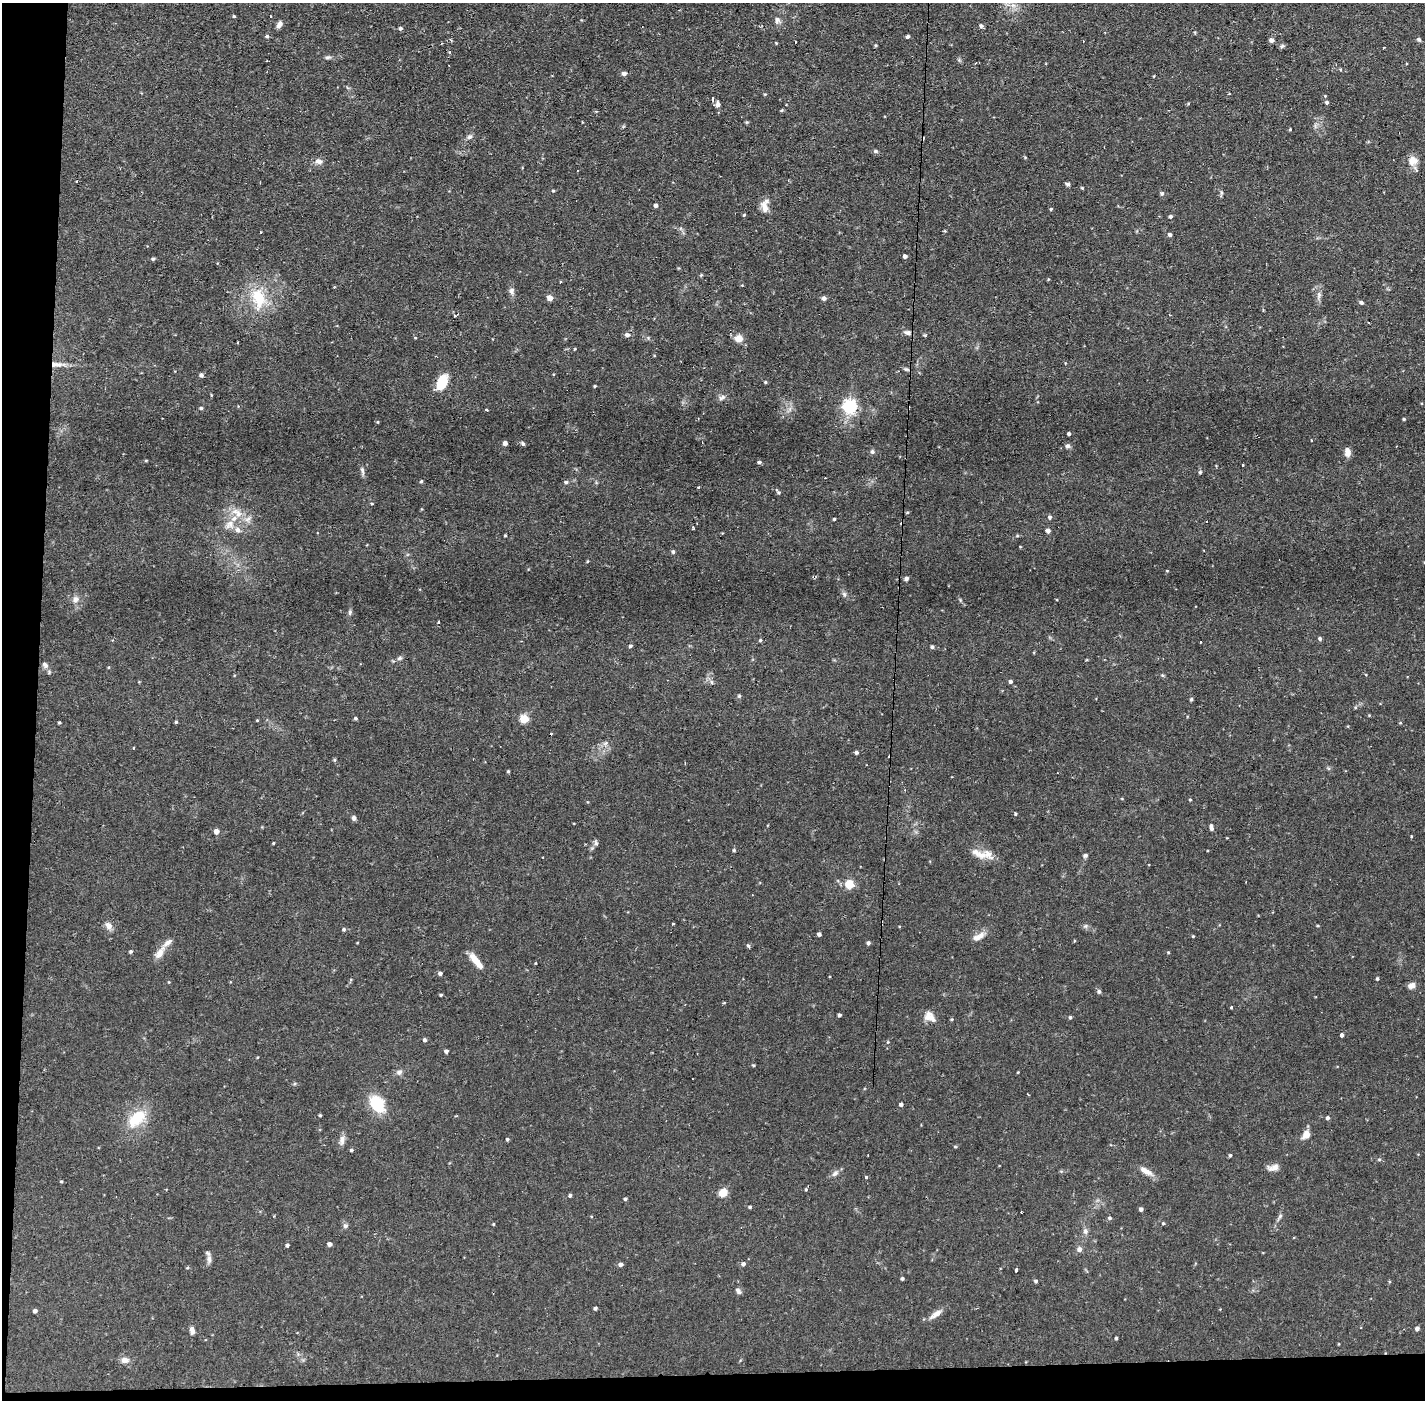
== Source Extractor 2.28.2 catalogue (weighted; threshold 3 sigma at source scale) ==
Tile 7 of 3 x 3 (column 1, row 3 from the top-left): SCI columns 1-1423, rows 53-1450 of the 4269 x 4299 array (HDU 1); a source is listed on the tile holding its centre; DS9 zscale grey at full resolution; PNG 1427 x 1402 px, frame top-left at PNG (2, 3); no overlay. Shown black and unused: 4% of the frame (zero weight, under 2 of 3 exposures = <1% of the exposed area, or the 3 px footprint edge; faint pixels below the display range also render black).
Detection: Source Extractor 2.28.2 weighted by HDU 2 'WHT'; one run over the whole footprint, this tile lists its part. Background 0.0754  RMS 0.0063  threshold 0.0282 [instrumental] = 3 sigma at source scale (4.5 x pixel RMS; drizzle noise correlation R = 1.50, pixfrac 1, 0.05/0.05 arcsec/px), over >= 5 px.
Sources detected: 234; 11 cosmic-ray / hot-pixel residue — not listed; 5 inside a brighter listed object's ellipse — not listed separately; the other 218 listed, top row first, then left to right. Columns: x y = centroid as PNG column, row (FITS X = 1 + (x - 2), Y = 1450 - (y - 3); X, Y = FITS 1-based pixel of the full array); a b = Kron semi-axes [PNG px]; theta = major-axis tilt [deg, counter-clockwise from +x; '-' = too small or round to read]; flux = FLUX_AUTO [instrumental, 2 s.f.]
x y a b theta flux
1013 5 8 6 -42 2.7
234 16 3 3 - 0.76
777 20 7 7 - 2.3
279 24 8 5 58 2.8
981 26 5 5 - 1.4
401 28 5 4 - 1.2
267 36 4 3 - 1.1
908 36 4 4 - 1.3
1419 39 6 5 - 1.1
1271 40 5 4 - 2.8
795 42 3 2 - 1
776 43 3 3 - 0.47
876 45 4 3 - 0.67
1282 46 6 5 - 1.3
328 57 8 5 3 1.3
267 61 3 2 - 0.55
624 74 5 4 - 2.2
765 94 4 3 - 0.56
713 98 4 3 - 2.1
1327 102 4 4 - 1.1
1188 103 4 3 - 0.56
717 105 8 5 18 1.6
782 110 5 4 - 0.68
746 122 5 4 - 0.68
1290 129 4 4 - 0.57
469 137 8 6 30 1.7
876 151 7 5 -2 1.1
1025 157 4 3 - 0.53
319 161 11 8 -9 3
1412 161 12 12 - 6.2
77 181 3 2 - 0.66
1067 184 4 4 - 1.7
1082 188 3 3 - 0.66
553 191 4 3 - 0.68
1162 193 5 4 - 1.4
1221 193 7 4 -90 0.98
656 205 4 4 - 2.1
765 207 18 9 -76 5.2
1051 209 4 4 - 0.72
744 215 4 3 - 0.6
1170 216 4 4 - 1.1
945 231 5 3 - 0.57
1170 235 4 4 - 1.6
905 256 4 4 - 1.6
153 259 5 4 - 0.99
701 275 5 4 - 0.68
1048 279 5 3 - 0.51
560 282 3 2 - 0.72
512 291 9 7 88 2.2
1319 295 12 6 82 2.7
259 298 24 15 -73 22
550 298 5 5 - 4
824 298 6 5 - 1.7
1361 302 6 4 -29 1.2
454 315 4 4 - 1.4
1170 315 3 3 - 0.61
907 332 10 6 -9 2.3
627 335 7 5 -14 1.8
925 335 5 4 - 0.68
415 338 4 3 - 0.49
739 338 8 7 - 6.7
238 342 2 2 - 0.63
575 349 3 3 - 0.54
56 364 18 6 2 5.3
906 369 7 4 -43 1.1
201 375 4 4 - 1.9
442 382 17 9 66 15
765 382 4 4 - 0.7
595 386 4 3 - 0.66
722 398 11 6 27 2.1
850 407 6 6 - 130
201 408 4 4 - 0.89
486 409 3 3 - 1.1
1404 419 3 3 - 0.72
378 422 5 3 - 0.5
1069 434 3 3 - 1.3
505 443 4 4 - 2.4
523 443 6 4 -68 0.96
1067 446 6 6 - 1.5
872 452 6 5 - 1.3
1347 452 10 7 -82 4
146 461 5 3 - 0.55
759 462 5 3 - 1.3
1243 465 3 2 - 0.77
362 471 12 4 -76 1.8
1200 472 5 4 - 0.97
421 481 4 3 - 0.79
566 482 5 4 - 1.3
698 487 3 3 - 0.76
778 492 8 4 -39 1.2
237 513 20 9 -36 8.8
1050 517 5 5 - 1.4
834 519 3 3 - 0.77
230 525 14 12 33 6.5
693 527 3 3 - 1.2
1048 531 4 4 - 3
505 535 3 3 - 0.57
673 552 5 5 - 1.2
1167 571 4 3 - 0.49
906 578 5 4 - 1.8
844 594 8 6 -77 1.5
75 599 9 8 - 2.9
350 612 8 5 81 1.3
439 622 3 3 - 2.1
1320 639 5 4 - 1.3
760 640 4 4 - 0.77
1200 642 3 3 - 0.94
630 646 4 4 - 1.2
932 647 4 4 - 1.3
399 658 7 5 22 1.3
45 665 9 7 -54 2.2
1162 675 6 4 -18 0.72
1010 681 4 4 - 1.5
739 696 5 4 - 0.8
1191 699 5 4 - 1
1369 715 5 3 - 0.53
356 718 4 4 - 0.89
524 719 5 5 - 26
176 722 4 3 - 0.77
59 723 3 3 - 0.71
1400 723 4 3 - 0.51
605 743 7 5 44 1.7
133 748 3 2 - 0.62
856 752 4 4 - 1.3
334 760 5 4 - 0.71
508 771 4 3 - 0.71
1190 800 4 3 - 0.61
1015 814 4 3 - 0.7
354 818 5 5 - 1.8
1211 827 9 4 -79 1.7
216 831 5 4 - 3.7
1411 836 4 3 - 0.51
273 843 3 3 - 0.52
596 843 8 5 -71 1.3
734 850 4 4 - 0.82
981 855 16 11 -22 6.6
1085 855 7 5 12 1.2
849 884 12 11 - 7.1
673 924 3 3 - 1.2
108 926 10 8 -49 3.6
1085 926 6 6 - 1.2
1318 926 4 3 - 0.58
344 929 5 4 - 0.98
819 934 4 4 - 1.8
979 936 17 8 28 4.7
1193 936 3 3 - 0.55
1074 941 5 3 - 0.46
868 943 4 4 - 1.6
748 945 5 4 - 1.1
130 951 5 4 - 0.85
1168 952 4 3 - 0.55
160 953 19 8 56 5.7
476 961 22 7 -51 7.6
536 963 4 2 - 0.45
440 973 5 5 - 1.4
1377 979 4 4 - 0.92
1411 985 9 7 27 2.8
1099 991 5 5 - 1.2
441 995 3 3 - 0.69
1231 1007 3 3 - 1.6
839 1015 3 3 - 1.4
930 1017 15 10 -40 5.7
1070 1017 4 4 - 1
952 1019 5 3 - 0.62
1342 1035 4 4 - 1.8
425 1040 5 4 - 1.4
888 1042 4 4 - 0.61
446 1051 4 4 - 1.7
753 1065 4 3 - 0.65
399 1072 9 6 28 2
1018 1072 3 3 - 0.48
377 1104 17 13 -54 23
901 1104 4 3 - 1.6
320 1115 3 3 - 0.74
1327 1118 4 4 - 1.4
136 1119 26 15 43 19
1306 1134 11 8 55 4.6
507 1139 4 3 - 0.89
342 1140 13 7 84 3.2
955 1147 5 3 - 0.6
351 1150 4 4 - 1
1230 1155 4 4 - 0.87
1379 1159 5 4 - 0.85
1273 1167 15 7 11 3.6
1146 1171 19 7 -30 5
835 1173 10 7 44 2.3
867 1177 3 3 - 2.5
61 1182 4 3 - 0.61
806 1189 4 3 - 0.63
723 1192 7 6 - 9.2
570 1195 4 4 - 1.1
625 1199 4 3 - 1.1
750 1207 4 3 - 0.86
1141 1209 4 4 - 1.9
1280 1216 7 4 46 1.2
1109 1218 4 4 - 1.3
1163 1223 4 4 - 0.6
493 1224 4 3 - 0.55
345 1226 7 6 - 1.4
1085 1231 9 7 -80 2.1
329 1244 4 4 - 2.2
287 1245 4 4 - 1.2
1079 1249 6 5 - 2.5
209 1259 13 6 -89 2.5
621 1264 4 4 - 2.5
743 1264 5 4 - 1.8
187 1268 5 3 - 0.6
1017 1270 4 3 - 15
902 1279 3 3 - 1.1
1036 1281 4 4 - 1.2
738 1291 8 5 -54 1.7
595 1308 4 3 - 1.1
35 1311 4 4 - 2
936 1314 19 7 36 4.5
1417 1329 4 4 - 2
192 1330 9 5 -72 2.2
1116 1338 3 3 - 0.88
125 1360 9 7 5 3.7
Overlapping masked pixels (flux is a lower limit): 1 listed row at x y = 56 364